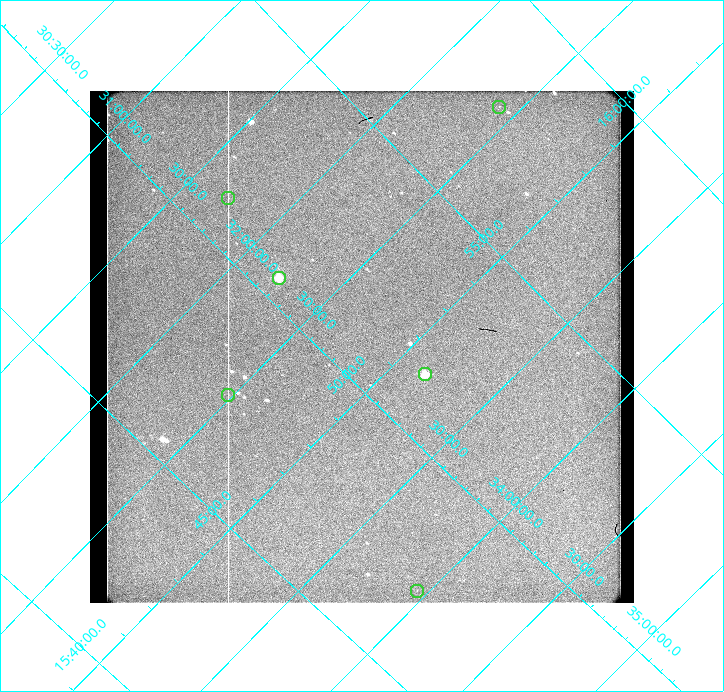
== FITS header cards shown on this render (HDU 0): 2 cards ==
NAXIS1  =                  544 / length of data axis 1
NAXIS2  =                  512 / length of data axis 2

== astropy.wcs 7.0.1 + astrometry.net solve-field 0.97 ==
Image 544 x 512 px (HDU 0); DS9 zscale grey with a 90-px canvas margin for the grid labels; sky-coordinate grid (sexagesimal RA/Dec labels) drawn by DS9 from the SOLVED WCS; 6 Tycho-2 reference stars matched to detected sources circled (green)
Header WCS: none
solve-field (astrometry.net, Tycho-2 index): SOLVED blind (the file carries no WCS)
Solved WCS: RA---TAN-SIP/DEC--TAN-SIP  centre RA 15:50:48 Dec +32:49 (237.70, +32.81 deg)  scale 19.5 arcsec/px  FOV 176.6' x 167.7'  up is +135 deg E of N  parity normal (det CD < 0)
(file carries no celestial WCS; the grid is the blind solution)
Tycho-2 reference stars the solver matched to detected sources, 6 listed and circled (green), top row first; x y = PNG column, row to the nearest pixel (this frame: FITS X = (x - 90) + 1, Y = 512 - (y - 91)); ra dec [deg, ICRS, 3 dp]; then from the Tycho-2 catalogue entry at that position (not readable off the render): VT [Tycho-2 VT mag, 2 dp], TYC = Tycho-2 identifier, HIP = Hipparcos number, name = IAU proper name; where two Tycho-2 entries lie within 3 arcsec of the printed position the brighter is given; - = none
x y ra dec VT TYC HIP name
499 107 239.405 +32.409 8.72 2572-1166-1 78161 -
228 198 237.770 +31.721 9.20 2572-53-1 - -
279 278 237.642 +32.226 8.71 2572-23-1 77602 -
425 374 237.860 +33.158 9.17 2575-1690-1 77670 -
228 395 236.871 +32.482 8.88 2571-394-1 77356 -
417 591 236.792 +33.952 9.43 2574-585-1 - -